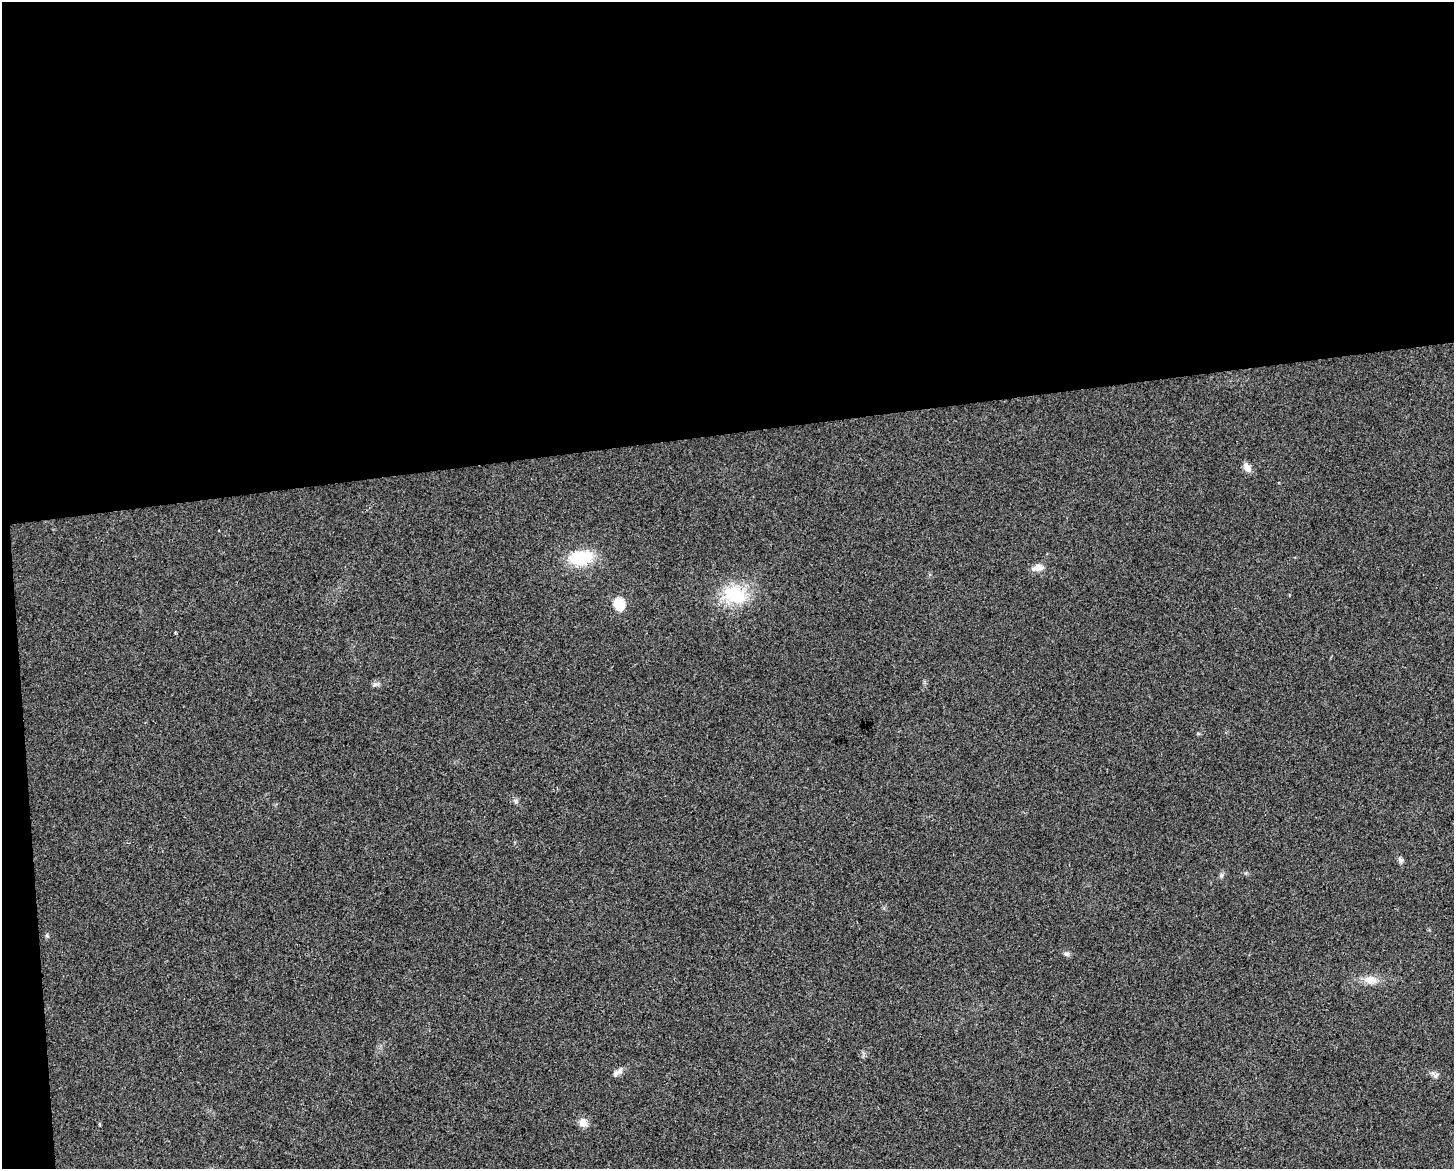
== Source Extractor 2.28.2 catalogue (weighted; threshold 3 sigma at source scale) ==
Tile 1 of 3 x 4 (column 1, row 1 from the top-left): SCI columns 14-1465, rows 3503-4669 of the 4427 x 4669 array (HDU 1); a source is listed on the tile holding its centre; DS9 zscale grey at full resolution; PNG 1456 x 1171 px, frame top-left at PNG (2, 2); no overlay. Shown black and unused: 38% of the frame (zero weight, under 2 of 3 exposures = <1% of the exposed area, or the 3 px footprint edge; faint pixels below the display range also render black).
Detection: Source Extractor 2.28.2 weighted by HDU 2 'WHT'; one run over the whole footprint, this tile lists its part. Background 0.0441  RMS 0.0067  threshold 0.0299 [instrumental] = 3 sigma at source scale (4.5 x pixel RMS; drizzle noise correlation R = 1.50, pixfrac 1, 0.0396/0.0396 arcsec/px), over >= 5 px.
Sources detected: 15; all 15 listed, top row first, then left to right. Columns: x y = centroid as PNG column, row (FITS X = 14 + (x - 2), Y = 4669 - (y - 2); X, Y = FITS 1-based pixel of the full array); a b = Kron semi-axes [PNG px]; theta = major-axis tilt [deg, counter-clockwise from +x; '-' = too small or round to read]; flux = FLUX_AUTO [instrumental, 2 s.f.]
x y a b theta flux
1247 468 11 7 -57 4.5
581 558 24 14 7 31
1038 567 15 8 16 5.4
735 595 26 18 -22 34
619 603 6 6 - 44
375 684 6 5 - 1.5
515 801 7 5 -61 1.4
1400 860 10 5 -53 1.7
1221 875 6 5 - 1.3
47 935 5 5 - 0.99
1067 954 8 6 -12 1.6
1370 980 17 10 -3 7.6
616 1073 10 7 48 2.8
1435 1075 12 7 -35 2.3
583 1123 10 10 - 5.4